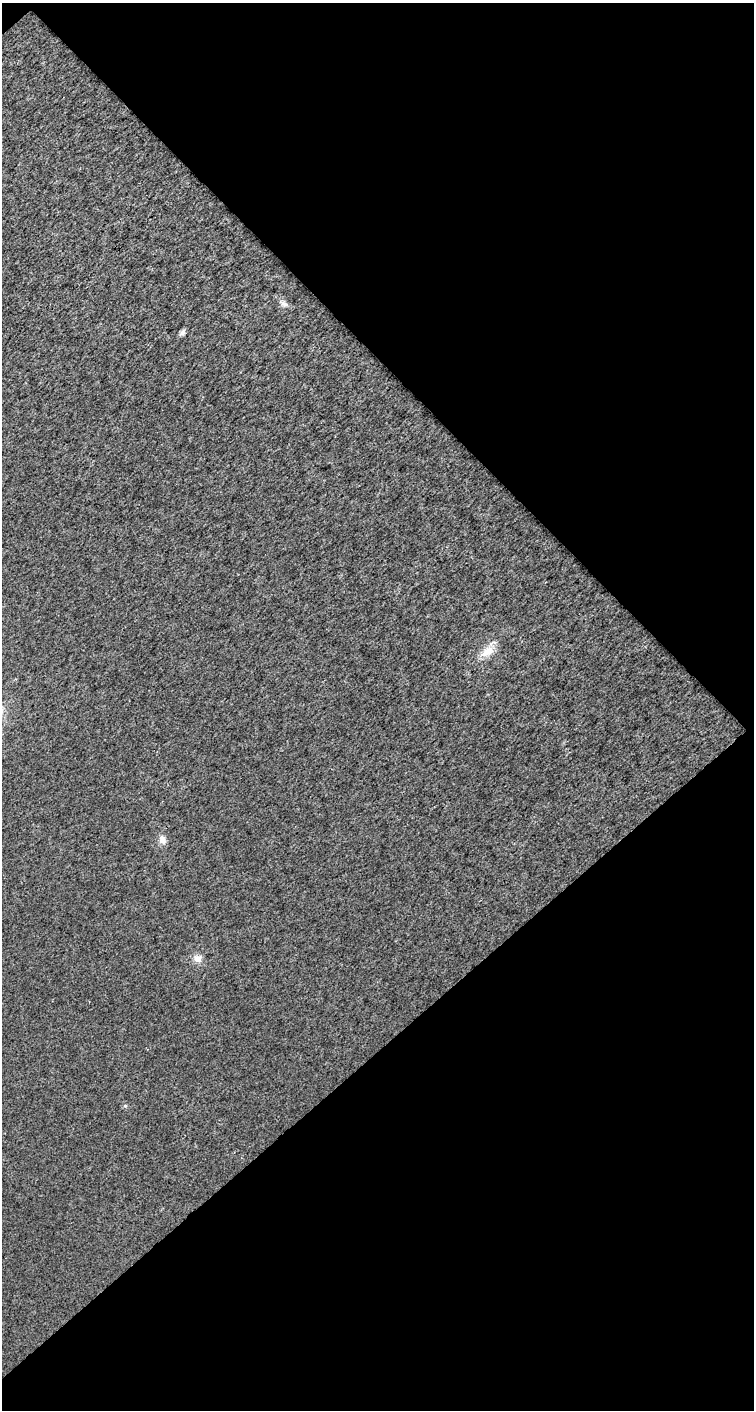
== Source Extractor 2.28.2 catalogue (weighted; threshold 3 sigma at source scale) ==
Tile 2 of 2 x 1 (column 2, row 1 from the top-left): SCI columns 753-1504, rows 44-1451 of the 1504 x 1499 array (HDU 1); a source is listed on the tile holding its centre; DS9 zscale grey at full resolution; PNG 756 x 1412 px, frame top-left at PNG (2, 3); no overlay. Shown black and unused: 51% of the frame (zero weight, under 3 of 4 exposures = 1% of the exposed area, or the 3 px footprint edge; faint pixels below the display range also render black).
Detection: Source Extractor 2.28.2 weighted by HDU 2 'WHT'; one run over the whole footprint, this tile lists its part. Background 0.00748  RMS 0.006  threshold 0.0268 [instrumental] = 3 sigma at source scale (4.5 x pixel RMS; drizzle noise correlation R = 1.50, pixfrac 1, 0.0396/0.0396 arcsec/px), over >= 5 px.
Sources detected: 6; all 6 listed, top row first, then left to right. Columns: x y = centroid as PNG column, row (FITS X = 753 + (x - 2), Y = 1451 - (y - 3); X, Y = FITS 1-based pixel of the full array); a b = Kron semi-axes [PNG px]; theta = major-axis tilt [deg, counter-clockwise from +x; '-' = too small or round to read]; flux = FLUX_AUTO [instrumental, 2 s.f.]
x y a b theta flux
284 304 10 7 -36 2.2
182 332 6 5 - 2.3
487 651 22 10 38 7.4
162 840 11 9 -62 3.2
198 958 11 9 12 3.3
125 1106 5 4 - 0.96